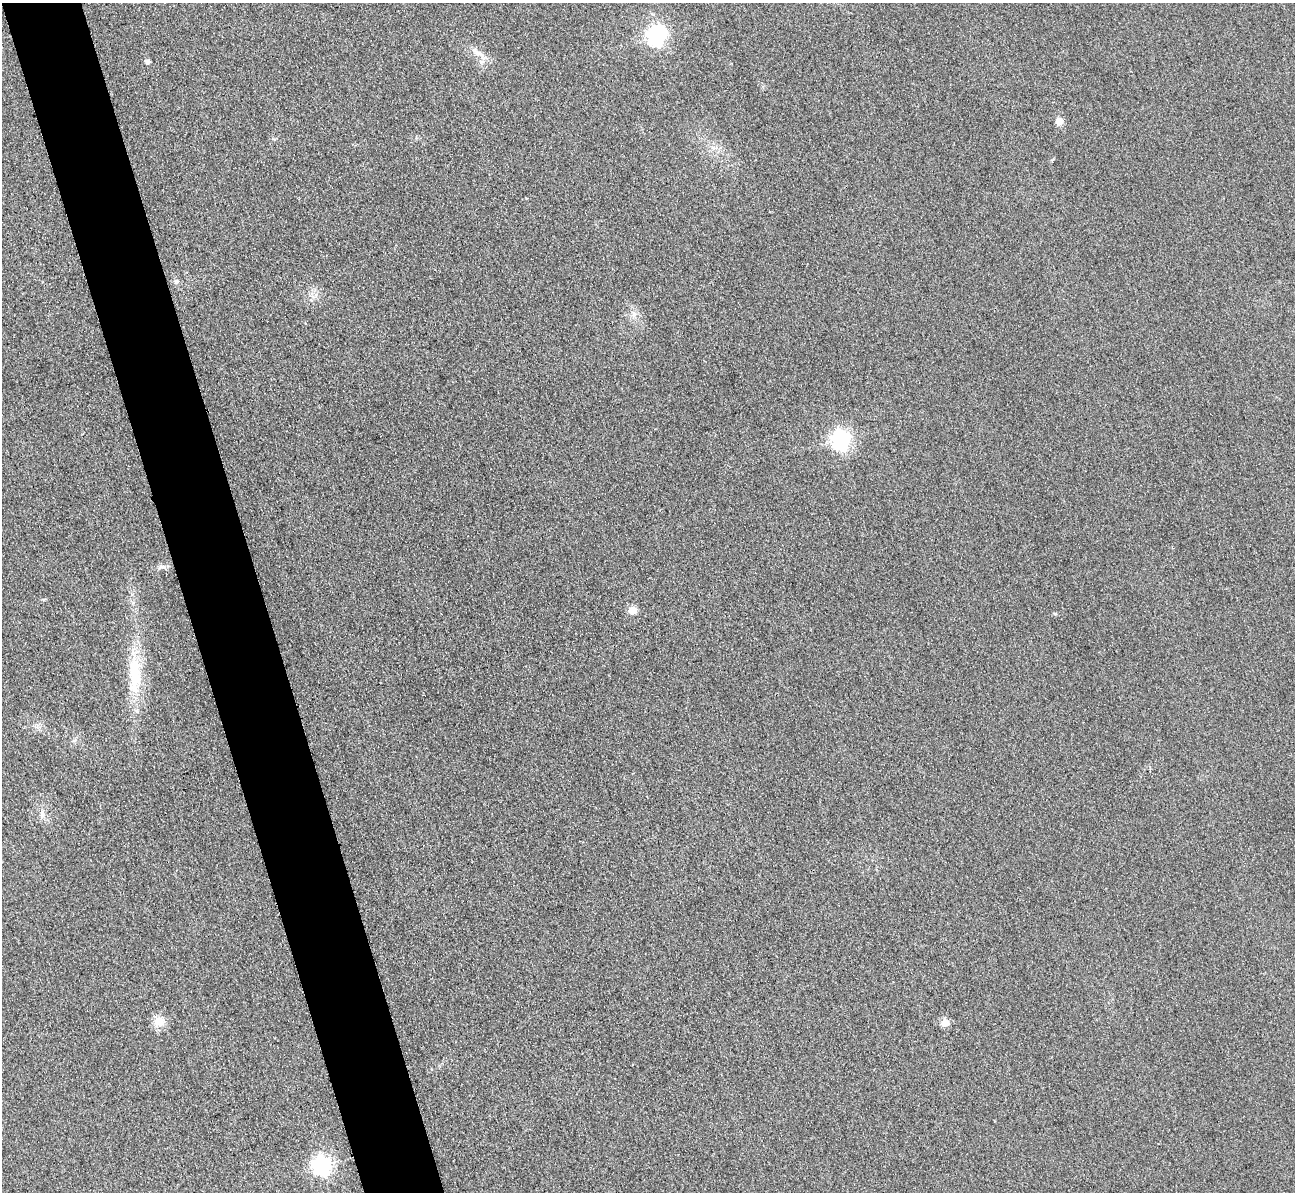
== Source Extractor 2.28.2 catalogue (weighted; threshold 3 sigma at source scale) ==
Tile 11 of 4 x 4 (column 3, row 3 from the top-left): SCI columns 2613-3905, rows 1352-2541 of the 5225 x 5207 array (HDU 1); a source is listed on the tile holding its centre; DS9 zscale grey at full resolution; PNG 1297 x 1194 px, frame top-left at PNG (2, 3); no overlay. Shown black and unused: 6% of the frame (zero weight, under 3 of 4 exposures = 3% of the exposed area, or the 3 px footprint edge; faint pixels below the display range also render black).
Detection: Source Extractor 2.28.2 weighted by HDU 2 'WHT'; one run over the whole footprint, this tile lists its part. Background 0.315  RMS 0.024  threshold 0.108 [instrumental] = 3 sigma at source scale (4.5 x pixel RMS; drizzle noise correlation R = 1.50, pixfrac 1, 0.05/0.05 arcsec/px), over >= 5 px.
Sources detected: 15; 1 inside a brighter object's white glare — not listed; the other 14 listed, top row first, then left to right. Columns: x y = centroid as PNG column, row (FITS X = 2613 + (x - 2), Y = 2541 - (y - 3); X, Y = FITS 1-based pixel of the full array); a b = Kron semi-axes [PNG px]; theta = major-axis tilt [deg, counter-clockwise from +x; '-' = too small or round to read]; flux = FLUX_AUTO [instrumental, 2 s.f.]
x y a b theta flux
655 36 7 6 - 760
475 52 16 4 -35 13
147 61 5 4 - 10
1059 121 5 5 - 48
176 282 7 6 - 6.3
634 314 11 6 85 10
841 439 7 7 - 1000
162 567 12 4 -8 7.2
632 610 5 5 - 59
135 675 59 16 90 120
42 815 9 6 65 8.3
159 1022 15 14 - 24
945 1023 6 6 - 42
321 1165 7 7 - 980
Unlisted compact peaks at least as high as the median listed source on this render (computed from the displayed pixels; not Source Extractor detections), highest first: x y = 1055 614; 311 300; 274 139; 1053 159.